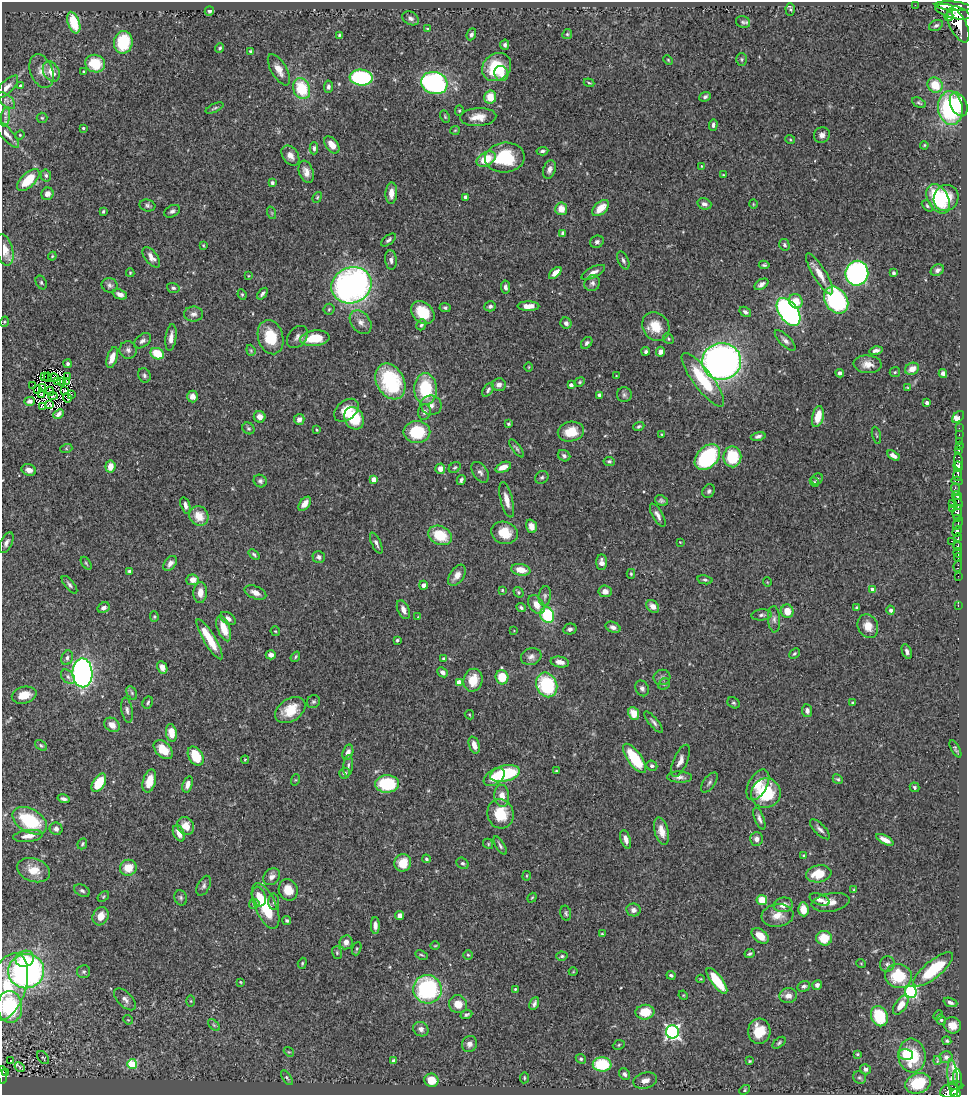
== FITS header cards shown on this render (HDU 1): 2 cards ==
NAXIS1  =                  965
NAXIS2  =                 1093

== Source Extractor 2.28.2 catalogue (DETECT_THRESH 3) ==
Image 965 x 1093 px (HDU 1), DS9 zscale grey, 1 PNG px = 1 image px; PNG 969 x 1097 px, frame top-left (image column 1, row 1093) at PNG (2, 2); each listed source drawn as its Kron ellipse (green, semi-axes under 4 px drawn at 4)
Background 0.775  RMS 0.026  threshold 0.0794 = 3 sigma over >= 5 px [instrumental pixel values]
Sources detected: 498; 3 with non-positive FLUX_AUTO (blend fragments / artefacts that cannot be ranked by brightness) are neither listed nor drawn; the other 495 listed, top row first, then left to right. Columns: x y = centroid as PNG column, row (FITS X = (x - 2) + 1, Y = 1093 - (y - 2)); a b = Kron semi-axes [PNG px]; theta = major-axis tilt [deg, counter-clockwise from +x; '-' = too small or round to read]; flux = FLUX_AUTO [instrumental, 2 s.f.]
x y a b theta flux
915 5 2 2 - 12
953 6 18 4 -4 4100
790 10 6 4 -88 3.5
209 11 5 4 - 3.9
953 12 18 6 -14 5300
949 16 5 3 - 710
411 18 9 6 -29 6.4
743 22 7 5 -25 4.4
74 23 11 6 -70 53
936 25 7 5 26 4.4
958 25 19 8 -64 4300
427 28 4 3 - 1.8
471 34 6 4 65 4.5
567 34 5 4 - 2.7
339 35 3 3 - 2.3
123 42 11 9 80 83
505 45 5 4 - 4.1
220 48 5 4 - 2.6
250 51 4 3 - 2.6
742 59 6 5 - 3
668 60 5 4 - 2
95 64 10 8 -17 56
497 67 15 13 40 74
279 70 17 7 -60 17
41 71 17 11 -69 17
51 71 11 8 -61 21
84 72 4 3 - 4.9
501 74 8 7 - 14
361 78 11 8 -6 190
434 83 13 11 -16 410
589 83 5 3 - 2.1
935 85 8 7 - 40
21 86 4 3 - 5.6
7 87 15 6 45 11
328 87 6 4 84 5.9
302 89 11 8 -69 77
490 97 6 6 - 27
705 97 6 4 25 4.2
6 100 11 5 -42 5.9
919 103 7 4 -28 3.2
959 104 12 8 -65 43
215 108 9 4 24 3.4
950 108 17 12 -83 210
459 111 5 4 - 2.4
5 117 9 4 80 6.3
445 117 6 4 -64 2.4
478 117 18 9 4 21
42 118 5 5 - 2.6
713 125 6 4 88 5
83 128 3 3 - 2.8
455 130 5 4 - 1.8
7 134 17 6 -49 9.8
20 135 4 4 - 1.9
822 135 8 7 - 8.7
790 139 5 3 - 1.6
332 145 10 6 -52 19
924 145 4 3 - 1.8
314 148 6 4 -89 4
542 151 6 3 6 3.7
290 156 11 7 -54 12
505 158 20 15 4 92
486 159 10 6 28 42
701 166 4 2 - 1.2
549 169 9 6 71 8
306 172 11 7 -71 13
46 175 6 5 - 4.1
723 175 3 3 - 1.8
28 180 14 7 44 55
272 183 4 3 - 3.8
391 193 11 6 88 16
47 194 6 6 - 10
317 197 5 4 - 2.4
465 197 3 3 - 6
946 198 13 12 - 36
938 199 16 10 -61 120
704 204 7 5 -17 6.7
753 204 5 3 - 1.5
147 205 8 6 -16 4.4
927 206 6 4 -47 3
601 208 10 6 42 24
561 209 6 6 - 22
172 211 8 5 28 5.3
103 212 3 3 - 2.4
272 213 6 4 -71 2.8
563 233 4 3 - 4
388 240 9 4 39 4.4
597 242 7 6 - 5.3
203 245 3 3 - 1.8
784 245 6 5 - 3.7
5 250 16 8 -76 22
52 256 4 4 - 1.7
151 257 12 6 -52 12
391 260 10 5 -84 7
623 260 9 5 -65 4.9
764 265 5 3 - 3.1
937 270 7 5 30 6.8
593 272 13 5 27 9.6
130 273 4 3 - 2
555 273 7 4 43 15
857 273 12 11 - 440
894 273 4 3 - 3.9
820 274 23 6 -59 23
248 276 4 2 - 1.3
41 282 7 5 -61 3.3
592 283 8 7 - 6.4
761 284 7 5 34 6.8
110 285 8 7 - 5.5
351 285 20 18 21 720
505 287 6 4 -81 6.2
173 288 6 5 - 4.1
120 294 7 4 -23 8.9
242 294 5 4 - 2.4
262 294 7 3 51 4.1
836 300 14 11 -55 250
796 301 7 6 - 32
490 306 6 5 - 4.7
528 306 11 5 0 19
445 308 5 4 - 3.2
329 309 5 5 - 2.7
745 312 6 4 -34 5.4
789 312 16 9 -55 580
423 313 13 10 -44 52
194 314 9 7 -1 7.8
4 322 5 3 - 2
361 322 13 9 -52 13
566 323 6 5 - 6.3
421 325 6 5 - 4.1
656 326 15 13 -54 35
271 337 17 12 -75 59
297 337 12 9 50 9.2
171 338 13 5 83 12
315 338 14 8 6 52
668 339 6 5 - 2.4
785 340 13 5 -45 7.6
142 341 10 6 36 6.7
587 343 6 5 - 4.1
128 350 9 8 - 7.1
251 350 6 4 -70 2.3
646 351 4 3 - 3.9
876 351 7 4 13 5.9
660 352 5 4 - 9.3
157 354 7 5 -26 51
112 358 11 5 72 21
722 361 19 18 - 1000
68 364 4 4 - 3.9
868 364 14 9 -3 16
529 367 5 3 - 1.6
912 369 7 6 - 18
895 372 5 5 - 2.7
840 373 4 4 - 5
943 373 4 4 - 7.6
144 375 7 6 - 5.2
616 376 2 2 - 1.1
44 377 3 2 - 1
48 377 5 2 - 0.044
68 377 3 2 - 2.2
54 378 5 3 - 0.75
703 380 33 9 -53 88
57 381 3 2 - 2.1
390 381 19 13 -62 160
61 382 3 2 - 3.1
67 382 2 2 - 1.8
580 382 5 4 - 2.7
499 385 7 6 - 7.5
571 385 4 3 - 5.2
33 386 2 2 - 0.31
42 387 3 2 - 2.3
908 388 4 2 - 1.7
37 389 3 2 - 1.8
425 389 16 11 -87 100
488 390 8 4 56 4.7
50 391 4 2 - 2.7
64 391 3 2 - 2.7
41 394 3 2 - 1.9
71 395 2 2 - 0.42
600 395 4 4 - 8.7
624 395 7 7 - 4.9
53 396 5 2 - 1
192 396 6 5 - 8.1
67 398 4 2 - 0.6
30 401 5 4 - 6.4
927 403 4 3 - 5.1
50 405 4 3 - 1.6
431 405 10 10 - 12
42 406 3 2 - 1.8
346 410 14 9 40 28
424 412 8 6 77 7.3
59 414 6 4 45 6.1
260 417 6 5 - 13
818 417 11 5 77 33
958 417 7 4 46 28
354 418 12 9 -65 76
299 419 5 5 - 7.2
508 424 3 3 - 3.2
639 426 6 4 21 3.1
248 428 6 5 - 3.4
959 428 2 2 - 14
316 430 3 2 - 1.9
417 432 13 11 0 91
571 432 13 10 12 35
662 435 3 3 - 1.9
876 435 9 3 -75 1.9
959 435 3 2 - 24
758 436 7 4 13 5.2
959 441 2 2 - 21
959 445 2 2 - 16
517 448 11 3 -53 3.6
66 449 6 4 18 2.4
959 450 4 3 - 54
564 456 6 5 - 5.3
893 456 7 4 -30 10
707 457 15 10 46 180
732 457 10 9 - 75
609 461 5 4 - 3
959 461 8 3 -84 570
110 466 6 5 - 20
958 466 5 4 - 1200
455 467 6 5 - 3
503 467 8 5 22 18
440 469 5 5 - 12
29 470 7 5 -20 12
480 472 11 7 -56 7.2
958 475 6 4 -87 610
542 477 7 6 - 3.9
374 479 4 4 - 19
817 479 6 5 - 4.2
461 480 5 3 - 3.9
260 481 7 6 - 4.7
957 481 6 3 -9 100
814 482 5 4 - 3
955 489 6 3 -70 270
709 491 7 6 - 4.5
957 495 5 3 - 450
507 500 18 6 -76 18
661 501 7 5 -22 4.3
958 502 8 4 -80 320
952 503 2 2 - 18
305 504 8 5 52 14
185 505 8 4 -73 7.1
952 508 2 2 - 110
957 512 7 4 79 660
658 515 13 5 -61 8.7
199 516 10 9 - 28
958 519 3 2 - 140
958 523 7 3 63 200
531 526 7 5 -72 11
957 531 6 4 70 1600
504 533 13 11 -17 38
440 535 12 9 -25 57
958 537 4 3 - 260
952 541 3 2 - 95
680 542 3 2 - 1.2
6 543 11 5 64 7.7
376 543 11 4 -65 6
958 546 4 3 - 520
958 553 5 3 - 570
254 554 6 3 -38 3
319 557 6 5 - 6.2
958 558 4 3 - 650
602 562 8 5 -87 11
86 563 7 3 -54 2.5
170 563 8 5 52 9.6
958 566 6 3 80 100
521 570 10 6 -11 25
129 571 4 3 - 3.5
631 574 5 4 - 2.3
457 575 12 7 55 16
958 576 2 2 - 8.4
192 580 6 5 - 16
705 580 7 4 -12 3.2
767 582 5 3 - 1.4
69 585 11 4 -50 5.2
423 585 4 4 - 8.9
502 590 3 3 - 1.8
873 590 4 4 - 19
605 591 6 5 - 13
200 592 10 7 89 17
255 592 11 6 -23 14
518 592 5 4 - 2.5
545 596 10 6 84 5.4
536 605 10 7 -56 18
653 606 7 5 -41 15
958 606 3 2 - 16
104 608 6 5 - 8
521 608 5 3 - 3.2
857 608 4 3 - 4.3
403 610 10 5 -66 11
891 610 4 4 - 5.4
787 611 7 6 - 23
547 615 8 6 -67 130
762 615 10 5 4 5.5
154 617 5 4 - 2.4
418 617 4 4 - 1.4
228 618 8 5 -31 7.2
774 619 13 6 -86 7.8
868 626 12 10 -65 21
613 627 8 5 -22 7
224 628 13 6 -69 30
570 629 6 5 - 5
275 631 5 4 - 2
514 631 4 2 - 1.3
210 639 23 5 -59 48
397 640 3 3 - 2.6
907 651 7 4 -68 6.1
794 653 6 4 43 2.8
271 655 5 4 - 7.4
295 657 5 3 - 2.3
531 657 10 8 20 8.7
67 658 7 5 71 5.1
444 659 4 3 - 4.9
560 662 9 5 -11 14
162 667 6 5 - 12
443 672 5 4 - 7.7
82 673 14 10 -89 730
68 677 8 5 -47 5.6
502 677 7 6 - 50
662 677 8 7 - 5.8
473 680 11 9 76 33
459 682 4 4 - 23
664 684 6 5 - 3.4
547 685 13 10 -68 130
642 688 8 6 -62 5.8
132 693 7 4 -61 3.4
24 695 12 8 14 29
313 702 7 6 - 3.9
148 703 6 5 - 2.9
734 703 6 5 - 3.2
853 703 4 3 - 2.8
127 710 13 5 -80 7.1
290 710 17 11 33 41
807 711 6 5 - 7.2
634 714 7 5 -67 25
469 715 5 3 - 1.6
654 722 13 4 -50 6.1
112 725 8 6 -33 16
171 733 9 5 -81 25
41 745 7 4 -37 3.3
474 745 9 5 -71 15
955 749 9 4 -62 3.4
163 750 11 7 -45 32
348 752 8 5 73 8.6
196 756 10 7 -60 52
635 758 17 7 -55 77
245 760 4 4 - 1.8
680 761 17 7 66 13
348 766 11 4 85 4.6
652 766 6 5 - 4.3
556 771 3 2 - 1.5
344 773 5 5 - 4.8
505 773 15 8 13 120
494 777 12 7 35 20
680 777 12 5 -2 7.5
838 779 5 4 - 3
295 780 6 3 71 1.7
149 781 12 6 74 27
709 782 11 6 55 5.6
99 783 10 6 58 51
188 784 8 5 72 13
387 784 12 8 1 110
758 785 16 9 61 25
914 787 5 4 - 3.4
766 793 15 14 - 91
502 796 11 7 -85 17
63 799 6 3 -15 5.3
500 814 15 13 -73 52
759 819 12 4 -69 6.9
30 821 19 11 -30 120
186 826 9 8 - 20
56 829 6 6 - 7.4
820 829 13 5 -45 7.1
662 831 14 7 -74 18
179 833 9 5 -64 15
28 836 15 6 7 15
626 839 9 5 -72 11
756 839 7 6 - 8.5
885 840 9 4 -28 13
82 844 6 4 65 2.9
488 844 5 4 - 2.3
500 846 10 4 -59 4.6
804 856 3 3 - 3.6
426 859 4 4 - 2.9
403 863 9 8 - 31
462 863 6 5 - 3.8
128 868 8 8 - 31
34 870 17 11 -19 27
819 874 13 8 11 43
527 876 5 2 - 1.5
272 877 9 7 48 9
204 886 11 6 63 5.6
288 890 11 9 -68 25
854 890 4 3 - 1.7
82 891 8 5 -27 4.6
103 896 6 4 37 2.4
259 897 10 6 -72 20
181 898 8 6 -68 4.1
532 898 5 3 - 2
762 900 5 5 - 30
820 900 10 5 -20 10
274 902 8 5 -88 6.1
831 902 19 9 9 18
254 904 5 4 - 12
783 905 9 7 8 14
265 906 24 10 -66 78
803 909 7 5 -86 27
633 910 7 6 - 8.1
566 913 8 5 -79 3.8
400 915 4 4 - 11
100 916 9 7 62 20
777 916 16 11 8 22
287 920 4 4 - 2.8
375 925 8 4 89 9.9
602 934 3 3 - 1.7
760 936 10 6 -38 22
824 938 8 7 - 45
346 942 7 6 - 12
435 946 5 3 - 1.6
357 949 7 4 71 2.7
337 953 6 5 - 2.9
750 954 5 3 - 2.9
421 955 6 3 -25 2.3
468 955 5 4 - 2.5
562 956 5 4 - 3.5
25 959 9 8 - 24
302 963 6 4 71 2.7
861 963 5 3 - 1.5
887 964 8 7 - 5.4
933 969 24 8 39 97
26 971 18 17 - 470
84 972 6 6 - 3.5
573 972 4 3 - 1.3
671 975 4 3 - 3.5
899 976 13 12 - 72
700 979 4 4 - 1.7
717 981 15 5 -53 65
240 982 4 3 - 1.5
817 985 5 4 - 5.9
804 986 6 5 - 5
7 987 35 19 71 65
427 989 14 14 - 220
515 989 3 3 - 2.2
911 992 6 6 - 260
683 995 5 4 - 1.8
788 996 9 7 13 12
125 999 13 7 -45 9.5
191 1001 5 4 - 1.8
950 1002 7 4 -20 5.3
534 1003 7 4 67 5.6
458 1004 9 8 - 22
901 1005 11 6 56 20
10 1007 16 12 -86 110
645 1012 9 7 7 40
466 1014 6 3 22 3.1
938 1015 5 4 - 2.4
879 1016 10 8 -69 82
128 1020 5 4 - 2
941 1020 5 4 - 3.2
214 1025 7 4 -45 3.4
952 1025 9 8 - 19
421 1029 8 7 - 8.7
759 1031 12 11 - 46
672 1032 6 6 - 460
947 1041 4 3 - 3.3
779 1043 7 4 39 3.5
469 1044 8 7 - 8.4
619 1045 6 4 24 2.6
289 1052 5 4 - 2.5
858 1054 4 3 - 2.4
906 1055 7 5 -14 20
912 1056 17 13 -84 100
946 1057 6 6 - 7.6
43 1058 7 5 -49 2.8
581 1059 5 4 - 3.2
937 1060 4 2 - 2.1
11 1061 3 3 - 5.4
393 1061 4 4 - 4.4
749 1061 3 3 - 2.1
132 1064 5 5 - 98
602 1064 9 7 1 85
20 1067 5 3 - 4
865 1069 5 5 - 6.1
5 1073 3 2 - 21
624 1074 6 5 - 6.3
3 1075 9 3 -87 130
287 1078 8 4 -56 3.2
524 1078 5 3 - 2
860 1078 7 6 - 3.5
958 1078 9 3 -83 210
431 1080 7 6 - 33
953 1080 21 5 -85 27
645 1081 12 7 14 12
918 1083 13 9 19 82
956 1086 7 4 -2 200
744 1090 6 4 44 2.5
949 1091 9 6 17 780
956 1093 5 3 - 360
At the frame edge (FLAGS 8, measured only in part): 5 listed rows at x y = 5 250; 7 987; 10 1007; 3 1075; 956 1093
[3 non-positive-flux detections neither listed nor drawn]